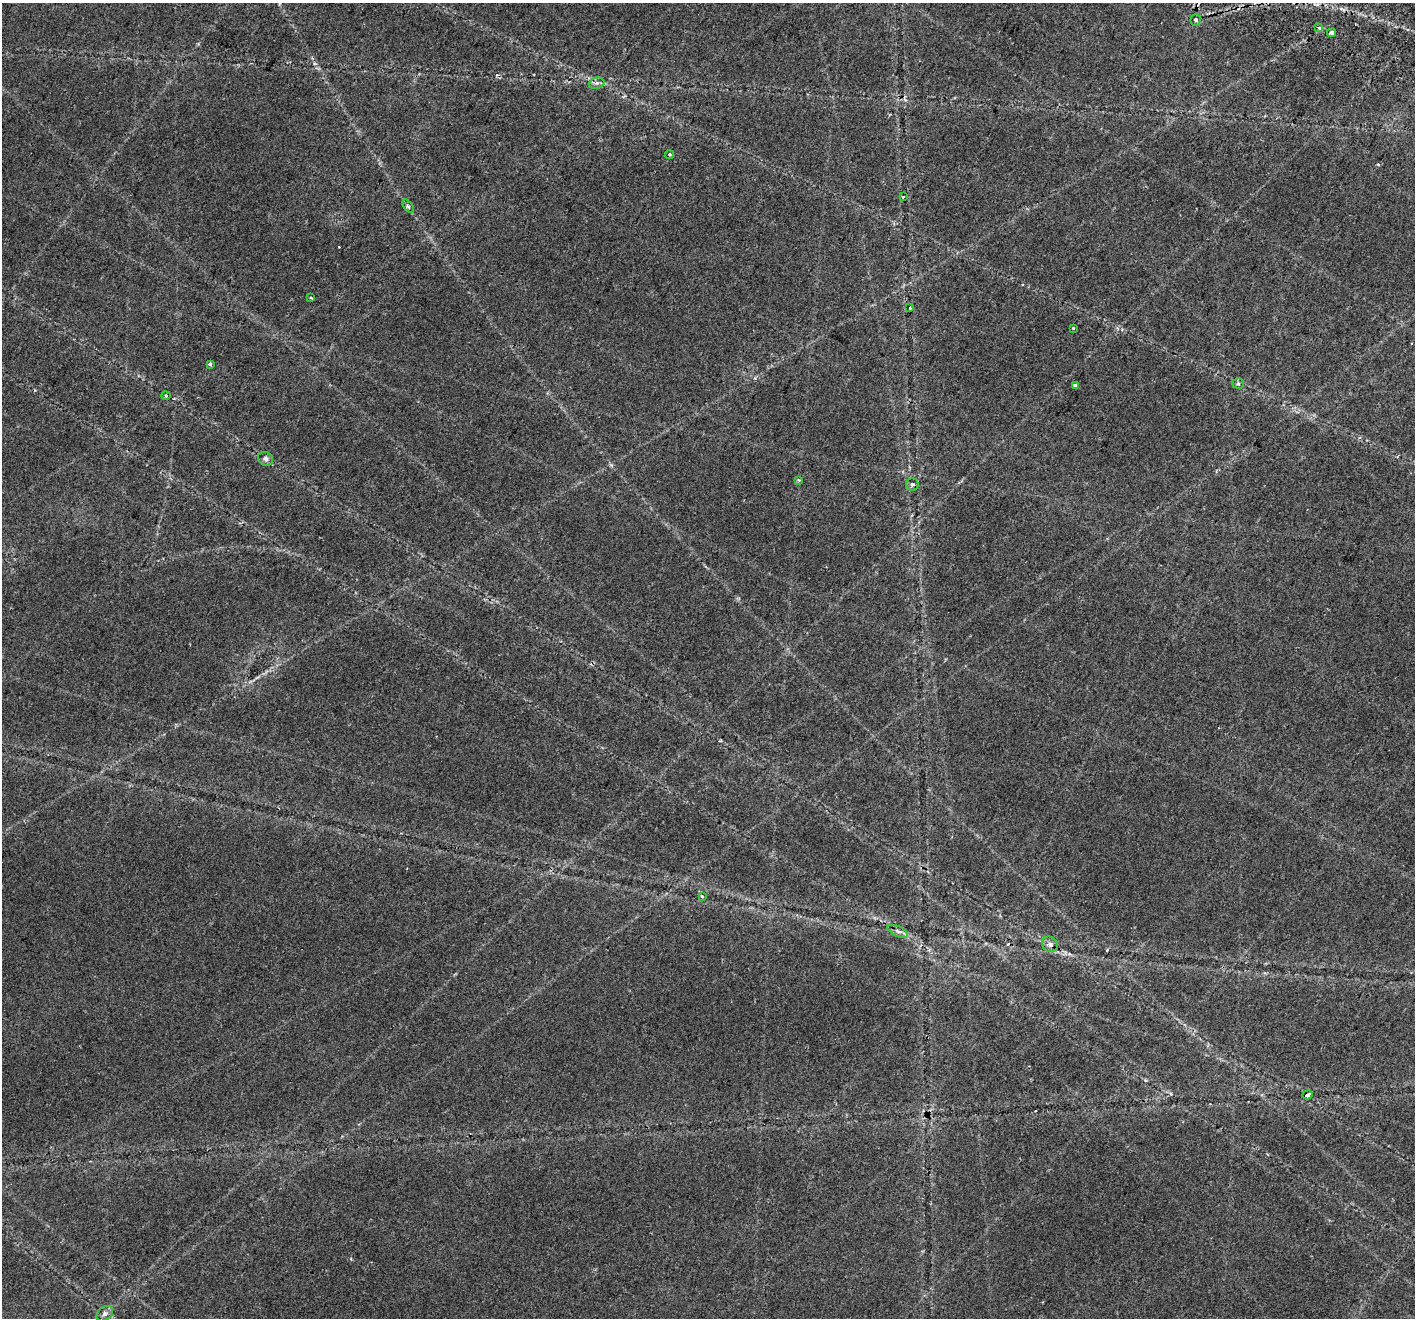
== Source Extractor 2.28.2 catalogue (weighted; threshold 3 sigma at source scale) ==
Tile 10 of 4 x 4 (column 2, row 3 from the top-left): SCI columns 1477-2889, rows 1661-2976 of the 5770 x 5890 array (HDU 1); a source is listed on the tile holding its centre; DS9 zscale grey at full resolution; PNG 1417 x 1320 px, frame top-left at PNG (2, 3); each listed source drawn as its Kron ellipse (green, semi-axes under 4 px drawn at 4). Shown black and unused: <1% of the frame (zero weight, under 2 of 3 exposures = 4% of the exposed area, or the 3 px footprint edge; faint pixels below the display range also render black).
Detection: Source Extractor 2.28.2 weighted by HDU 2 'WHT'; one run over the whole footprint, this tile lists its part. Background 0.0599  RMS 0.0067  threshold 0.0301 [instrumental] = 3 sigma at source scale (4.5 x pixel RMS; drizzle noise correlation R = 1.50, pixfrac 1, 0.0396/0.0396 arcsec/px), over >= 5 px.
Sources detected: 27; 5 cosmic-ray / hot-pixel residue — neither listed nor drawn; the other 22 listed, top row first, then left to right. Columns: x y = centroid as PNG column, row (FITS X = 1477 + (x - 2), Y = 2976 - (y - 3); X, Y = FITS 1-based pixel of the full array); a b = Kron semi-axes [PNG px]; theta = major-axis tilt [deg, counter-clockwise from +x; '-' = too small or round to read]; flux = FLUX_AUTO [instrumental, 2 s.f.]
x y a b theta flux
1196 20 5 5 - 1.5
1319 28 3 3 - 2.1
1332 33 4 3 - 6.6
597 83 8 5 11 1.8
670 155 4 4 - 1.3
903 197 2 2 - 0.74
408 206 8 4 -53 1.1
311 298 3 3 - 1.2
910 308 3 2 - 0.66
1073 328 3 3 - 1.6
210 365 4 3 - 2
1238 383 5 5 - 0.93
1075 385 4 3 - 3.3
166 396 4 4 - 0.82
266 459 8 6 -30 2.2
799 480 3 3 - 0.91
912 484 6 6 - 2
702 896 3 3 - 1.2
898 931 11 5 -24 2.1
1050 944 8 7 - 2.9
1307 1095 5 3 - 4.3
105 1314 9 6 40 1.9